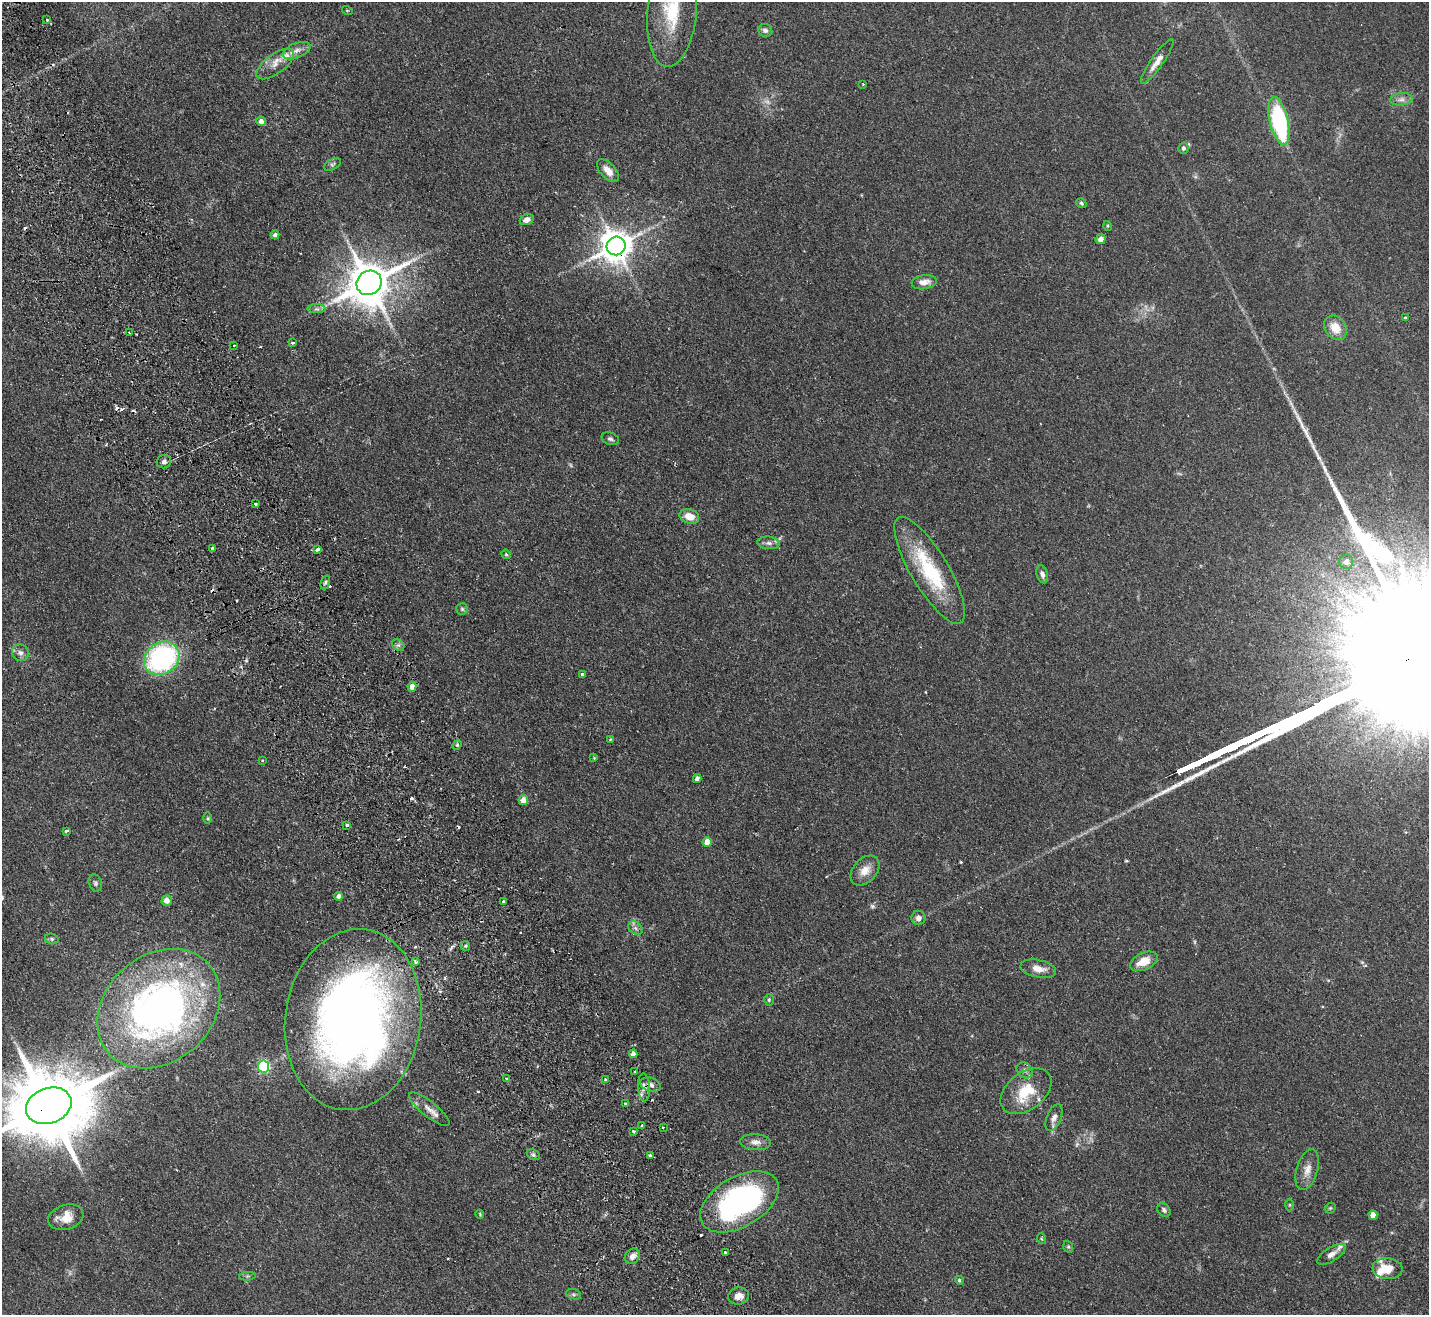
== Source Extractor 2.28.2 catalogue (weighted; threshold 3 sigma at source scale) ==
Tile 11 of 4 x 4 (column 3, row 3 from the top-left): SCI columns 2909-4335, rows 1634-2946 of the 5815 x 5758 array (HDU 1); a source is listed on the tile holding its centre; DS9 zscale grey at full resolution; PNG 1431 x 1317 px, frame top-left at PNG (2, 2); each listed source drawn as its Kron ellipse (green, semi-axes under 4 px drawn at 4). Shown black and unused: <1% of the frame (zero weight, under 2 of 3 exposures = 3% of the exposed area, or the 3 px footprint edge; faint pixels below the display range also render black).
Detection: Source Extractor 2.28.2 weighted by HDU 2 'WHT'; one run over the whole footprint, this tile lists its part. Background 0.0802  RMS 0.0065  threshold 0.0291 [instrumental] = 3 sigma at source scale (4.5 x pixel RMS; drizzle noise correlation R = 1.50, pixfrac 1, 0.05/0.05 arcsec/px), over >= 5 px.
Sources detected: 129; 4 too faint to see at this stretch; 11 cosmic-ray / hot-pixel residue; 2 long thin detections or spike segments (spike, bleed or trail) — neither listed nor drawn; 4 inside a brighter listed object's ellipse — not listed separately; the other 108 listed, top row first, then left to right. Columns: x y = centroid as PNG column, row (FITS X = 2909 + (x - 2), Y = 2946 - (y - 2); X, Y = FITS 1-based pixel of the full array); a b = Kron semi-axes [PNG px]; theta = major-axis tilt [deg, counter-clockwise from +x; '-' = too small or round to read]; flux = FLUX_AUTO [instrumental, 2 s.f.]
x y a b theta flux
347 10 5 3 - 0.54
672 12 55 24 85 44
47 20 3 3 - 0.8
765 30 7 6 - 2.2
297 50 15 7 21 4.3
1157 62 26 6 55 6
275 64 22 9 36 6.8
863 84 2 2 - 0.41
1401 99 11 6 5 2.8
261 121 5 4 - 2.7
1279 121 24 9 -77 80
1183 148 6 5 - 2
332 164 9 5 30 1.4
608 171 14 7 -47 6
1081 203 5 4 - 1
527 220 7 5 23 2.8
1108 226 5 3 - 0.58
275 235 4 4 - 2.2
1101 239 5 5 - 2.9
616 246 9 9 - 1200
924 282 13 7 8 5.1
369 283 13 12 - 2300
316 309 9 4 0 1.8
1405 318 3 3 - 0.93
1335 328 13 10 -54 9.6
129 333 3 2 - 0.92
292 342 3 3 - 2.5
234 346 3 2 - 0.96
610 439 9 6 -20 1.6
164 461 7 6 - 1.8
255 504 3 3 - 1.5
689 516 10 7 -19 7.6
769 543 11 6 -6 2.4
212 548 3 3 - 0.87
317 549 4 3 - 2.4
506 554 5 4 - 0.75
1346 562 7 7 - 3.9
930 570 61 18 -59 47
1042 574 9 5 -73 2.5
325 582 7 4 70 1.2
462 609 6 5 - 1.1
398 645 7 5 -42 1.6
20 653 9 8 - 2.5
162 658 19 15 35 97
582 674 3 3 - 2.1
412 687 5 4 - 4.9
610 739 4 3 - 0.52
457 745 5 4 - 0.77
594 758 3 3 - 0.47
262 760 3 2 - 0.66
697 779 4 4 - 2.4
523 800 5 5 - 5.8
208 818 6 4 -90 0.72
347 825 3 3 - 1.4
66 831 3 3 - 0.91
707 842 5 4 - 7
865 870 17 11 48 7.1
95 883 9 6 -72 1.4
339 896 4 4 - 2.5
167 900 5 5 - 3.9
503 901 3 3 - 1.3
918 918 7 7 - 2.8
635 928 8 6 -37 1.9
52 939 7 5 -15 1.1
465 946 5 4 - 0.91
1144 961 15 8 24 9.3
415 962 4 3 - 1.8
1038 969 18 8 -11 6.2
769 1000 6 4 88 0.93
159 1009 67 53 42 290
353 1019 91 68 82 520
633 1054 4 4 - 2.7
264 1067 6 5 - 68
1024 1070 9 7 -45 2.2
634 1072 3 3 - 1.4
507 1078 3 3 - 1.5
606 1079 3 3 - 2.2
650 1085 11 7 -17 3
644 1087 14 6 -87 3.2
1026 1091 29 18 38 22
625 1103 3 2 - 0.81
49 1106 23 17 20 7800
429 1109 25 7 -38 5.6
1054 1118 14 7 68 3.4
642 1125 3 3 - 1.9
663 1127 3 2 - 0.63
634 1131 3 3 - 1.7
755 1142 15 8 -6 4
533 1155 7 5 -30 1.2
650 1156 3 3 - 1.8
1307 1170 21 10 73 6.1
739 1202 43 25 30 140
1290 1205 6 4 89 0.86
1330 1208 6 4 44 0.81
1164 1210 8 5 -51 1.5
480 1214 4 3 - 0.6
1373 1215 5 4 - 6.1
66 1217 18 12 17 9.5
1042 1239 5 3 - 0.59
1068 1247 6 4 -69 0.89
725 1253 3 2 - 1
1331 1254 16 7 32 3.6
632 1256 8 7 - 3.5
1387 1269 15 10 -5 10
247 1276 8 3 5 0.87
959 1280 4 4 - 1
574 1294 8 5 -19 1.2
738 1296 10 8 13 4.5
Overlapping masked pixels (flux is a lower limit): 4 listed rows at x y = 616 246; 353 1019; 644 1087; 49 1106
Isophote crosses this tile's border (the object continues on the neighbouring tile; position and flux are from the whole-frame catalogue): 2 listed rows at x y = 672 12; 49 1106